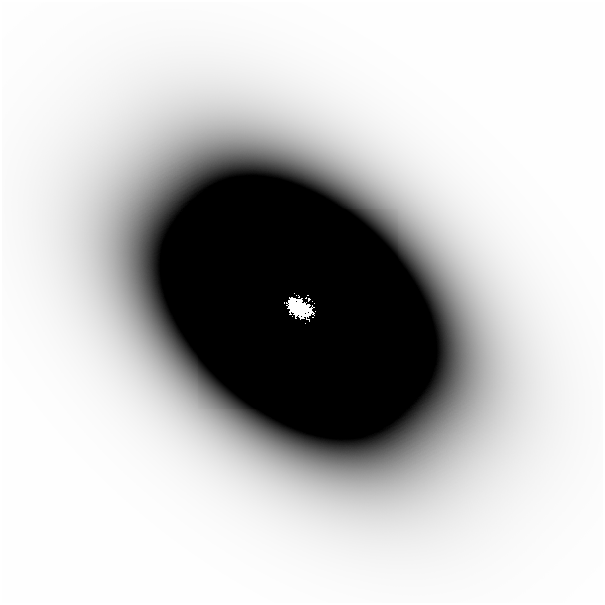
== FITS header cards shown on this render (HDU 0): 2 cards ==
NAXIS1  =                  601
NAXIS2  =                  601

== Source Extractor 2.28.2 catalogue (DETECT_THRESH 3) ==
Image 601 x 601 px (HDU 0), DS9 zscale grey, 1 PNG px = 1 image px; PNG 605 x 605 px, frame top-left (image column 1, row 601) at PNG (2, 2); no overlay
Background -4.41e-10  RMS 3.7e-10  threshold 1.11e-09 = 3 sigma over >= 5 px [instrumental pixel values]
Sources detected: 5; all 5 listed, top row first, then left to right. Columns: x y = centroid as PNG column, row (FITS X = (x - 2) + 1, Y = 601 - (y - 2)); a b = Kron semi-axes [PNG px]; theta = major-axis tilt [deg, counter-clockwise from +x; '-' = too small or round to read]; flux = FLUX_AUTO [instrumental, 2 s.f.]
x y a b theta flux
308 298 7 4 -66 1.3e-01
299 308 26 16 -33 6.4e+00
305 323 2 2 - 1.0e-02
189 332 23 19 -79 8.5e-07
273 413 32 27 -12 8.9e-07